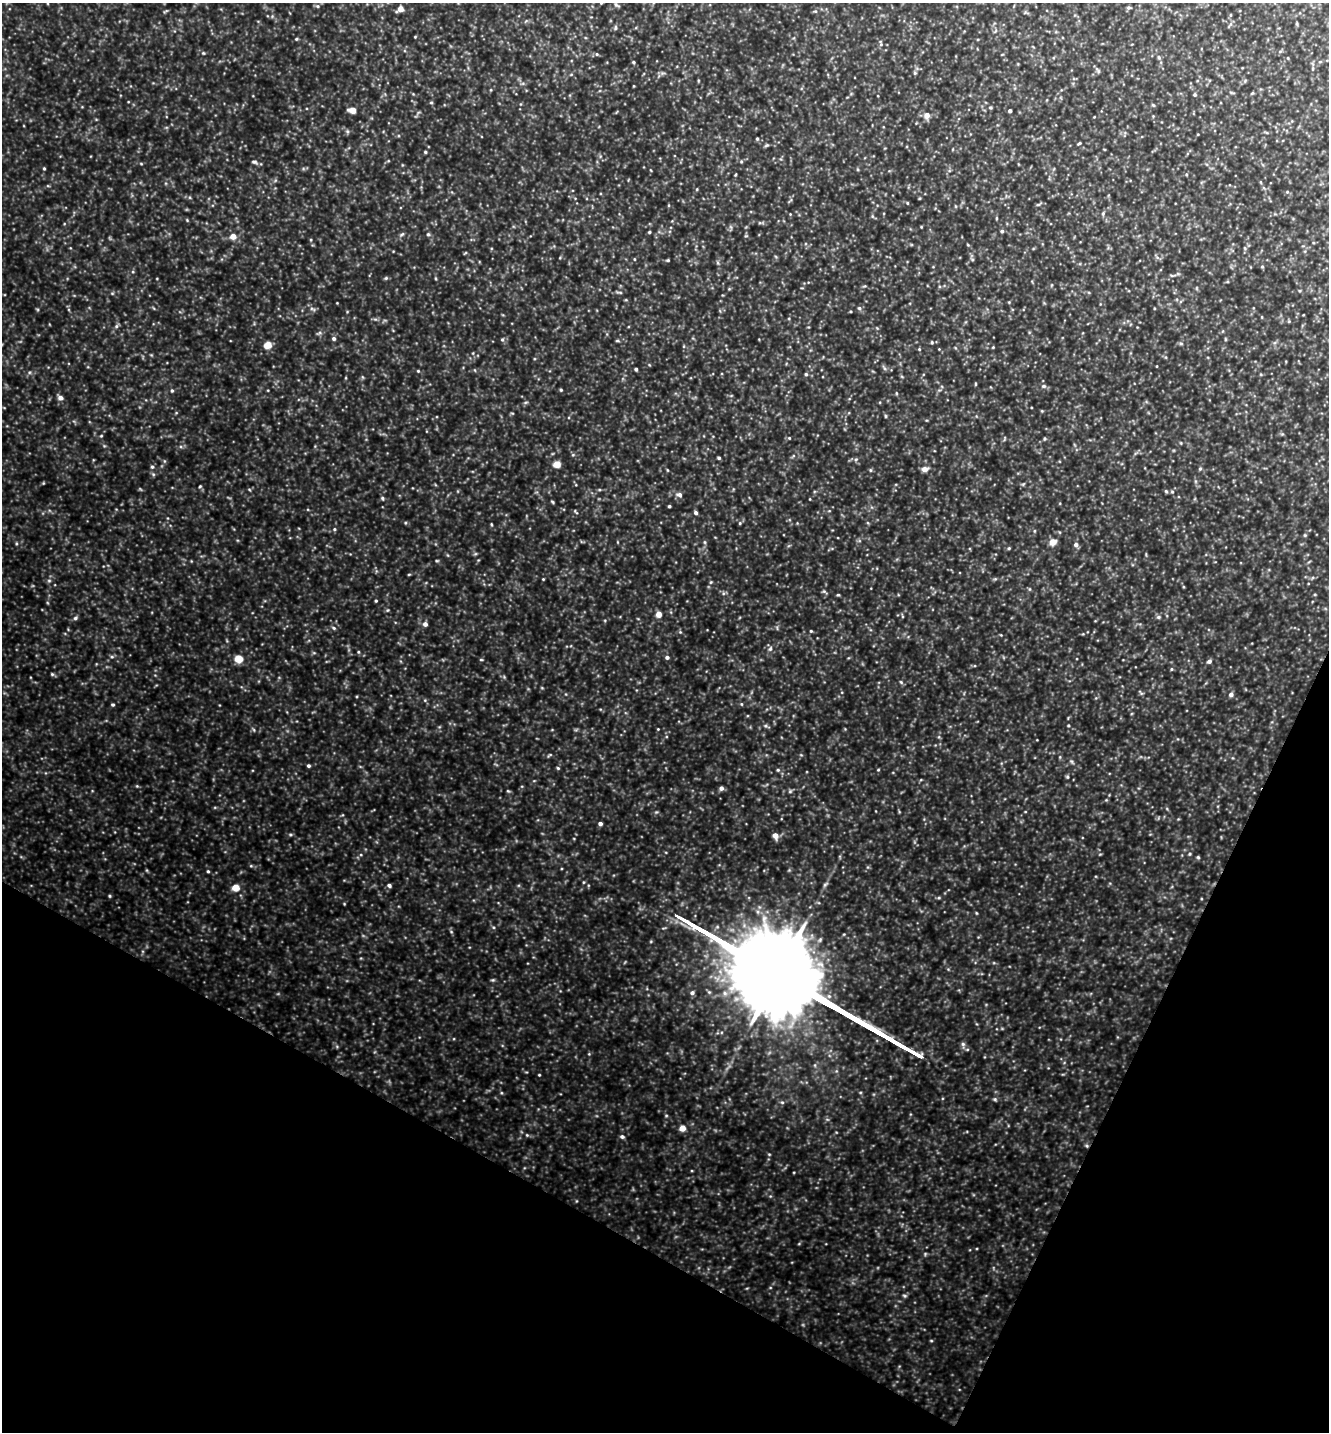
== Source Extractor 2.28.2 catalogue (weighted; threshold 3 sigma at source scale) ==
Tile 15 of 4 x 4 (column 3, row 4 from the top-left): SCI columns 2796-4122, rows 1-1430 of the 5727 x 5718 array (HDU 1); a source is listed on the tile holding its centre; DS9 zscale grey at full resolution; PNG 1331 x 1434 px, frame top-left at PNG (2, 3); no overlay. Shown black and unused: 22% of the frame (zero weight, under 4 of 8 exposures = <1% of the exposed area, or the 3 px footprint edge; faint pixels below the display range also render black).
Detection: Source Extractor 2.28.2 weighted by HDU 2 'WHT'; one run over the whole footprint, this tile lists its part. Background 0.451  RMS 0.061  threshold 0.252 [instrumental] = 3 sigma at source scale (4.09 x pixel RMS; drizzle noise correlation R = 1.36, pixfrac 0.8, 0.05/0.05 arcsec/px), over >= 5 px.
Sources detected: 304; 4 too faint to see at this stretch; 1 long thin detection or spike segment (spike, bleed or trail) — not listed; the other 299 listed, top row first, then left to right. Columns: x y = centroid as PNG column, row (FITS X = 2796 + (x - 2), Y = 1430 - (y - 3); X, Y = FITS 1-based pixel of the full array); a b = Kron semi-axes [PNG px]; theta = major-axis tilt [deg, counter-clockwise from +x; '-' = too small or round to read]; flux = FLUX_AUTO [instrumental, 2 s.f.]
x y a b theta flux
601 3 4 3 - 5.1
616 5 9 5 -35 15
317 6 6 5 - 9.6
1129 7 5 5 - 11
400 9 5 4 - 70
165 11 8 3 27 7.1
815 11 6 5 - 8.4
1026 12 8 4 -14 8.4
1231 15 5 3 - 5.4
272 16 5 5 - 7.7
1297 24 6 3 -89 6.5
615 28 7 4 84 9.1
995 31 7 4 53 8.7
415 37 3 3 - 4.6
296 39 4 4 - 6.3
881 43 10 5 -79 14
1280 51 6 4 2 7.5
203 53 4 4 - 6
597 54 5 4 - 7.3
1159 57 6 4 -70 9.9
1288 58 4 3 - 4.9
633 62 4 3 - 8.6
1313 69 5 3 - 6.1
1098 70 10 4 -56 11
662 73 8 5 0 11
915 73 5 5 - 8.4
571 74 5 3 - 5.7
1245 81 5 5 - 8.3
523 83 6 4 19 8.7
634 86 3 2 - 3.8
1232 93 9 3 -15 6.4
1252 93 5 4 - 6
413 94 4 4 - 4.9
1195 94 5 5 - 8.5
431 102 5 4 - 7
1153 105 5 4 - 7.1
990 107 4 4 - 7.3
352 110 6 4 -10 84
1010 111 4 3 - 17
927 115 5 5 - 56
1094 117 4 3 - 3.6
347 131 7 5 71 10
1266 132 6 3 -19 6.3
1198 134 4 3 - 3.9
757 139 5 4 - 7.4
1079 143 5 3 - 7.1
767 145 7 4 26 8.7
425 152 4 4 - 6.9
388 161 5 3 - 5.8
741 161 5 4 - 7.2
254 162 9 6 -25 15
141 164 5 3 - 6.2
44 168 4 4 - 6.7
857 169 5 3 - 5.7
1186 174 5 4 - 6.2
735 175 5 3 - 4.9
628 180 5 3 - 4.2
48 186 5 3 - 5.2
697 189 4 3 - 5.2
1287 192 5 5 - 8.2
920 198 5 3 - 4.9
790 200 9 3 50 8.1
907 203 5 4 - 6.2
1038 204 10 3 22 9.1
669 205 5 3 - 5.1
955 206 5 3 - 4.9
1103 213 7 5 74 11
790 214 3 3 - 3.8
872 216 6 4 -71 7.8
996 218 5 3 - 5.6
187 220 6 3 -46 5.9
672 221 4 4 - 5.3
761 223 12 4 0 13
731 227 8 3 -77 8.2
921 227 3 3 - 4.5
1002 231 4 4 - 12
649 232 4 3 - 7.5
402 234 10 4 44 12
428 234 6 5 - 10
233 236 5 5 - 64
746 236 6 5 - 7.3
311 240 5 3 - 5.9
968 245 5 4 - 5.2
1245 248 6 4 -88 8.7
465 253 6 3 36 5
1157 257 10 4 -50 11
634 259 4 3 - 4.5
972 259 6 5 - 9.9
668 260 5 3 - 6.9
718 263 8 3 -71 9.5
1262 266 5 4 - 6.9
933 267 4 3 - 4
133 272 5 3 - 5.4
1173 275 11 4 8 14
386 278 6 4 23 8.8
435 278 5 3 - 5.5
1227 282 5 3 - 6.4
865 286 5 4 - 6.7
729 289 5 4 - 5.6
1300 291 5 4 - 6.1
619 292 11 3 -6 10
112 293 5 4 - 6.7
1009 302 4 4 - 4.5
337 303 3 3 - 3.9
859 308 6 5 - 11
1154 308 4 2 - 4.1
37 309 5 3 - 5.7
313 309 10 5 -26 15
850 311 3 3 - 5.5
347 312 5 3 - 4.7
1262 317 5 3 - 4.5
375 319 7 4 -18 9.6
1289 321 5 4 - 5.9
116 326 7 5 29 12
877 328 4 4 - 6
1223 331 5 3 - 5.2
319 333 9 4 19 13
334 338 5 5 - 16
502 339 6 5 - 9.2
1225 339 5 3 - 5.7
617 341 7 3 -8 6.8
932 342 5 4 - 7.2
1275 342 6 4 20 9.4
1181 343 6 4 -1 8.3
268 345 5 5 - 120
684 346 5 3 - 5.6
993 347 3 3 - 4.7
956 348 5 3 - 5.7
919 349 5 4 - 6.3
939 349 3 3 - 3.9
151 355 4 4 - 5.5
1157 366 3 2 - 3.4
884 368 9 5 -47 12
636 369 4 3 - 12
418 371 4 4 - 6.2
806 374 5 4 - 9
362 377 6 4 -71 6.8
975 384 5 3 - 5.5
1044 386 7 5 -1 13
172 390 5 4 - 8.4
561 390 4 3 - 7.8
896 393 5 3 - 5.4
60 398 6 5 - 32
525 402 7 3 9 7.4
1042 411 5 3 - 4.9
176 413 5 3 - 5.4
512 413 5 3 - 5.3
885 416 5 3 - 5.9
1282 434 5 5 - 7
101 436 4 4 - 5.9
789 438 5 4 - 6.3
1004 438 7 3 81 6
1045 439 5 5 - 8.1
1181 443 5 3 - 4.7
104 446 4 4 - 6.3
573 455 5 5 - 8.3
793 456 8 4 45 9.3
719 458 4 3 - 9
856 460 6 5 - 10
164 461 6 4 -89 7.3
557 464 5 4 - 110
152 467 5 5 - 11
925 469 6 5 - 44
1200 469 6 4 63 9.4
667 470 5 3 - 4.9
870 470 5 4 - 7.3
153 474 5 4 - 8.5
1195 481 6 4 -71 9.4
43 483 4 4 - 5.4
1023 484 6 4 18 7.1
200 486 5 4 - 6.6
249 489 5 3 - 5.6
599 490 5 3 - 7.1
1166 491 5 4 - 7.9
1172 492 6 4 -68 9.1
679 495 9 7 -12 23
382 498 6 5 - 9.4
810 499 4 2 - 3.7
552 502 5 3 - 6.5
669 506 3 3 - 9.3
575 512 8 3 -46 7
696 513 5 4 - 15
405 523 4 4 - 6.5
740 523 5 4 - 8.2
491 524 6 3 -71 5.9
334 529 5 4 - 8.5
1034 531 5 4 - 6.7
1305 535 5 4 - 6.9
617 542 5 3 - 4.6
705 542 6 4 -89 9
1053 542 5 4 - 95
16 543 5 4 - 7.1
1076 545 5 5 - 22
1009 548 5 4 - 7.5
475 554 6 4 18 7.6
437 561 5 4 - 6.4
409 574 5 3 - 5
543 579 4 3 - 4.9
995 579 6 5 - 7.7
49 581 6 5 - 10
711 582 5 5 - 7.6
1029 589 6 4 -90 6.9
824 591 8 4 -41 9.8
723 593 6 5 - 11
1315 594 5 3 - 5.1
838 595 4 4 - 6.2
376 601 4 3 - 7.2
387 610 5 5 - 6.9
659 614 4 4 - 69
902 616 6 3 -77 5.8
1158 617 7 5 14 13
75 618 6 5 - 13
638 619 5 3 - 4.2
425 624 5 5 - 27
334 628 6 4 -28 9.7
811 631 4 4 - 6.6
680 632 5 4 - 7.2
1001 635 4 3 - 4.4
770 649 7 5 73 15
358 652 4 4 - 6.6
314 653 6 4 -18 6.8
112 657 6 5 - 10
667 657 5 4 - 15
239 659 5 5 - 170
481 660 5 3 - 5.7
1209 661 5 4 - 18
1171 669 5 4 - 6.5
52 674 5 5 - 8.1
504 677 6 4 -47 8.3
901 682 6 5 - 8.5
542 688 5 3 - 4.9
1141 693 10 4 -50 11
1231 694 5 5 - 22
425 700 5 5 - 7.7
741 704 5 4 - 6.6
113 705 4 4 - 8.6
1068 725 5 5 - 7.1
766 726 9 5 -23 14
658 729 3 3 - 4.3
254 730 6 3 -71 7.2
939 737 5 4 - 6.8
549 755 8 4 38 7.5
801 755 6 3 -18 5.5
1072 762 8 4 -45 11
308 766 4 4 - 12
558 768 5 5 - 8
778 770 6 5 - 9.2
878 770 4 3 - 5.4
1067 777 5 4 - 7.7
137 786 5 4 - 6.3
721 788 5 4 - 22
790 791 6 6 - 10
1106 800 4 4 - 5.5
1167 809 5 3 - 6.1
656 812 5 4 - 7.1
1025 812 5 3 - 4.3
1178 819 4 4 - 4.6
600 824 4 4 - 19
290 834 6 5 - 9.1
775 836 6 5 - 47
1100 854 5 3 - 4.7
1190 854 5 4 - 8.2
361 855 5 3 - 5.2
1198 857 5 4 - 7.7
251 866 5 5 - 7.8
868 867 6 4 71 7.6
208 871 4 4 - 7.4
825 884 9 5 45 13
389 885 5 4 - 16
236 888 5 5 - 130
110 896 4 4 - 6.6
939 898 6 4 6 7.4
344 904 4 3 - 4.7
758 912 8 7 - 24
976 913 4 3 - 5.1
493 927 5 5 - 7.9
451 932 5 5 - 7.8
844 934 5 3 - 4.9
820 940 9 5 46 14
493 980 6 4 18 7.9
709 992 7 4 -44 8.8
692 993 5 5 - 15
725 993 8 7 - 23
963 1044 10 6 -86 19
589 1054 5 4 - 5.5
815 1065 6 4 72 8
539 1075 3 3 - 5.2
782 1102 5 5 - 9
666 1116 5 4 - 6.4
827 1119 6 4 -19 8
682 1128 5 5 - 70
527 1135 5 4 - 6.5
622 1137 6 5 - 15
769 1154 5 4 - 6.4
576 1201 5 3 - 4.7
925 1254 6 4 47 7.5
747 1288 5 3 - 4.8
904 1296 6 5 - 9.4
931 1341 5 3 - 5.3
Isophote crosses this tile's border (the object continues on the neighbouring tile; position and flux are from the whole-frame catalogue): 2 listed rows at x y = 601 3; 317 6